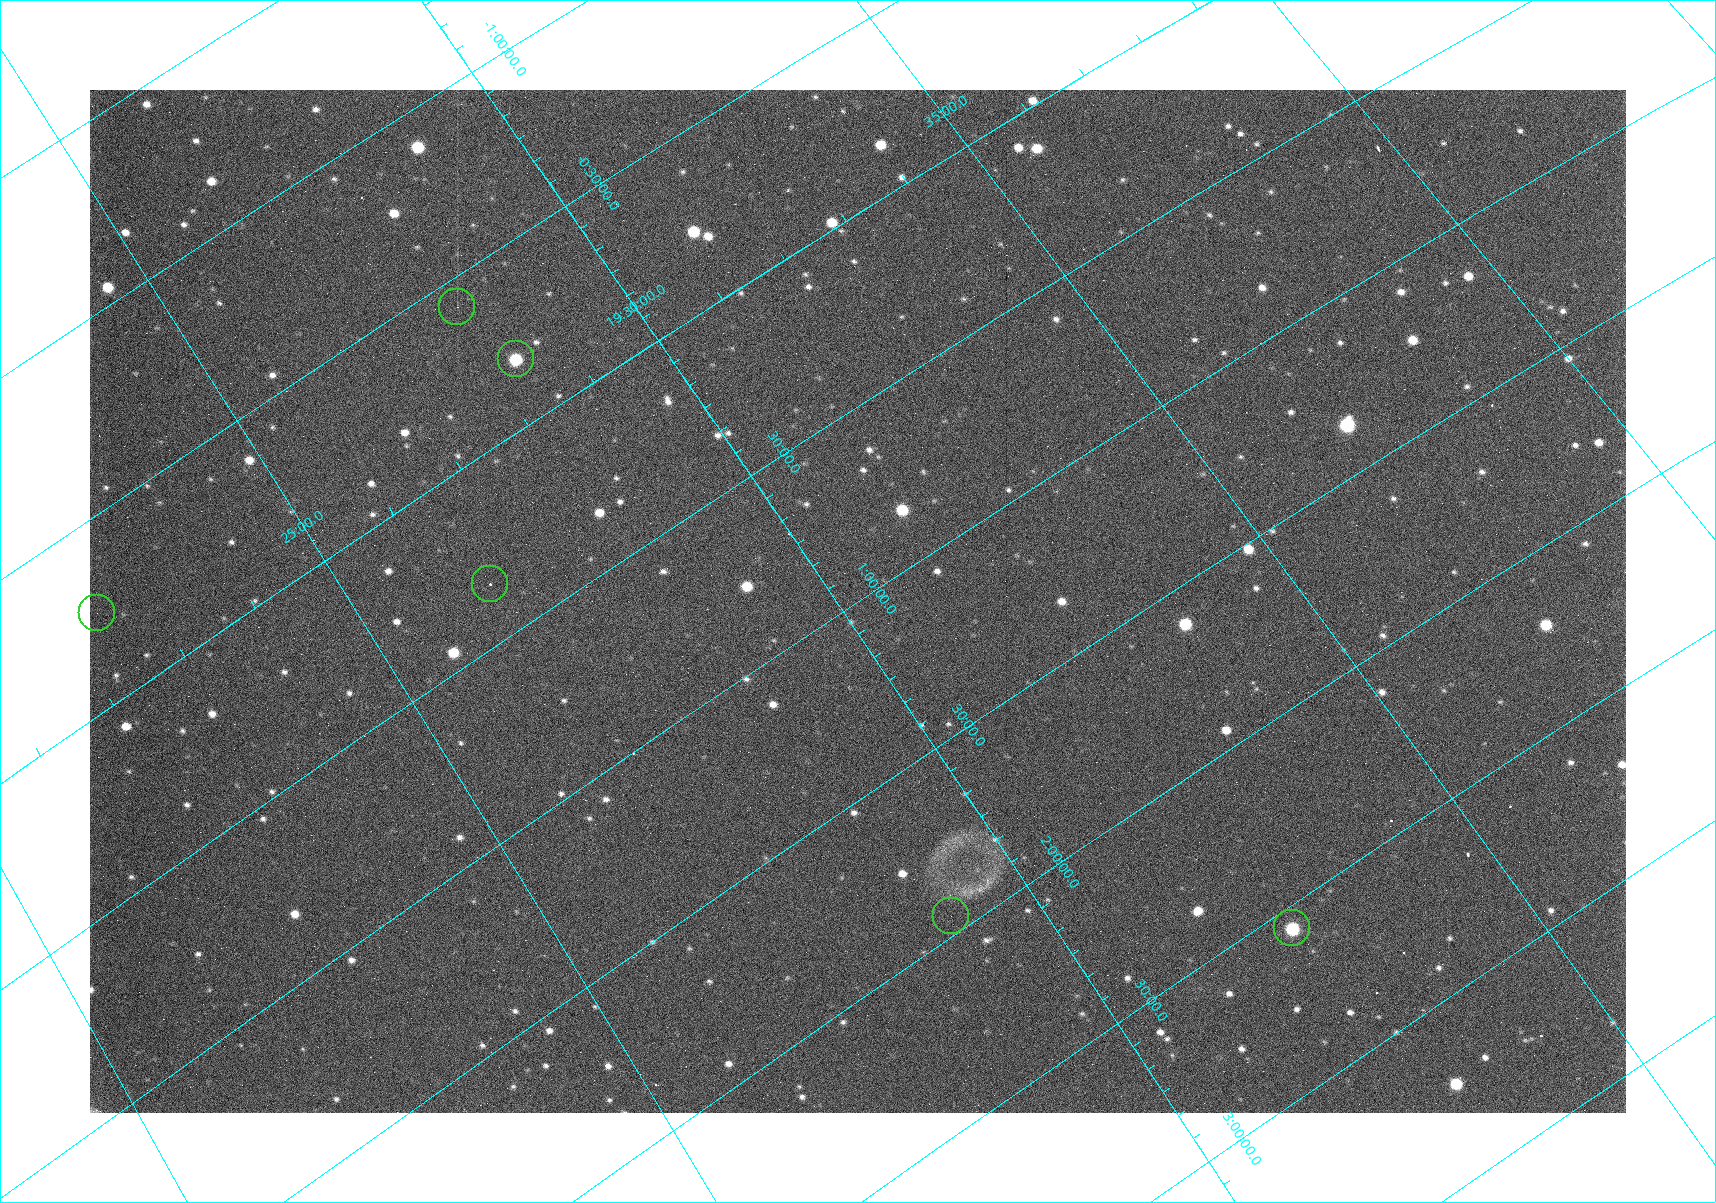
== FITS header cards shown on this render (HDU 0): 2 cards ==
NAXIS1  =                 1536
NAXIS2  =                 1023

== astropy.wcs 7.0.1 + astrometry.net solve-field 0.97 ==
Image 1536 x 1023 px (HDU 0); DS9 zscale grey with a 90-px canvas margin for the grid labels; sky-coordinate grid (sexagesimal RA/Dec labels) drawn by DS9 from the SOLVED WCS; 6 Tycho-2 reference stars matched to detected sources circled (green)
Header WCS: RA---TAN/DEC--TAN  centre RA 18:53:33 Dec +33:02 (283.39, +33.03 deg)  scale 0.928 arcsec/px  FOV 23.8' x 15.8'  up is +180 deg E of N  parity flipped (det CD > 0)
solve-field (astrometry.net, Tycho-2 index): SOLVED blind (the header's WCS was not the basis of the solution)
Solved WCS: RA---TAN-SIP/DEC--TAN-SIP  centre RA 19:30:13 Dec +01:00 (292.55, +1.00 deg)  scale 11.2 arcsec/px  FOV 287.5' x 191.6'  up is +145 deg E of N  parity normal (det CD < 0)
** header WCS and blind solve DISAGREE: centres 1990' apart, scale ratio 12.1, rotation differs -35 deg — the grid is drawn from the SOLVED WCS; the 'Header WCS' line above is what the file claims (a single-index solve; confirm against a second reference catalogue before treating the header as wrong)
Tycho-2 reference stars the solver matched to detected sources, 6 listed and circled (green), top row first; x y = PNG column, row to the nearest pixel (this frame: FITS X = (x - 90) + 1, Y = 1023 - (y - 90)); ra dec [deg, ICRS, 3 dp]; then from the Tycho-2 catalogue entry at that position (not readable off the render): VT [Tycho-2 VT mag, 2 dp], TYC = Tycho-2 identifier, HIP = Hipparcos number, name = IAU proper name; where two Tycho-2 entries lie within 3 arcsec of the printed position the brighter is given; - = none
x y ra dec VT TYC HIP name
457 307 292.024 -0.419 7.69 5131-1607-1 95715 -
516 359 292.086 -0.188 8.33 5131-101-1 - -
490 584 291.630 +0.339 4.73 465-2618-1 95585 -
97 613 290.590 -0.252 5.93 5130-2810-1 95222 -
951 916 292.254 +1.950 5.80 469-6229-1 95793 -
1292 928 293.097 +2.563 8.82 482-2104-1 - -